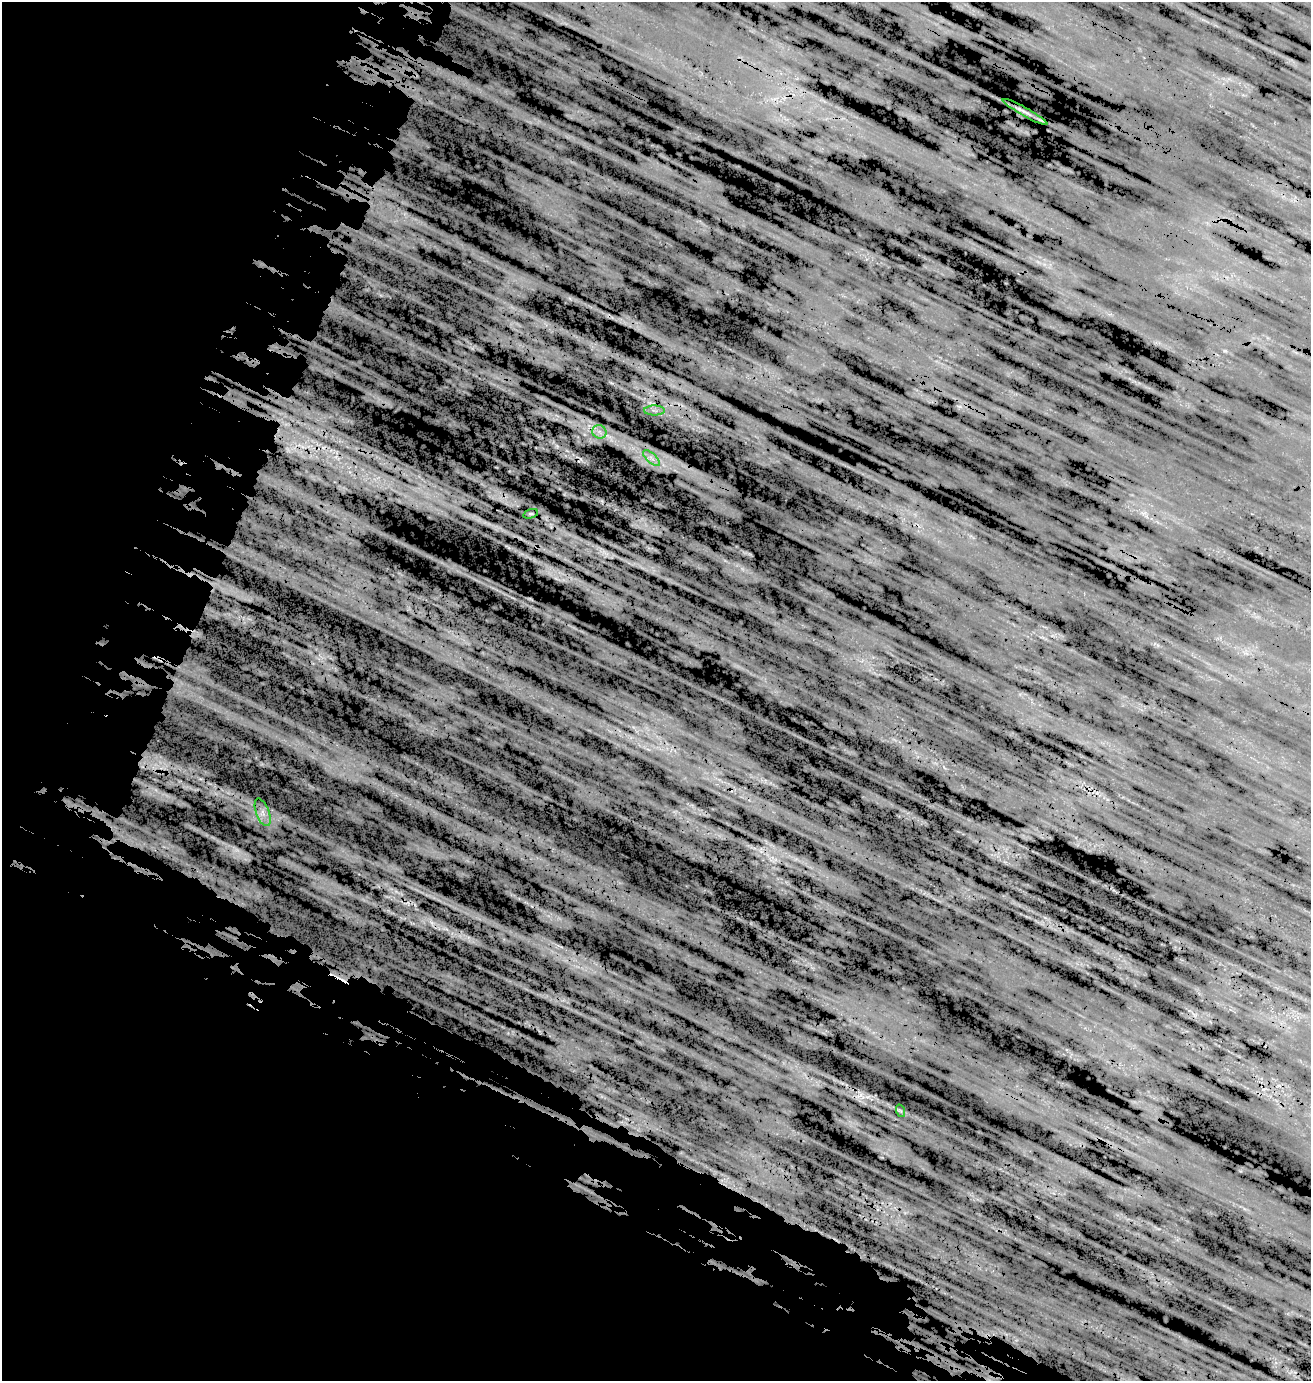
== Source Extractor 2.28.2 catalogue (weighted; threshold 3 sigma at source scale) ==
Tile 9 of 4 x 4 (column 1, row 3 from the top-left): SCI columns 495-1803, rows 1624-3002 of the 5976 x 5957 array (HDU 1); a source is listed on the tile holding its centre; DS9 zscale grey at full resolution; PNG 1313 x 1383 px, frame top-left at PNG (2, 2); each listed source drawn as its Kron ellipse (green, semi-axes under 4 px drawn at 4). Shown black and unused: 35% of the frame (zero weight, under 3 of 5 exposures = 18% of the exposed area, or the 3 px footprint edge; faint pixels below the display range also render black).
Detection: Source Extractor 2.28.2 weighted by HDU 2 'WHT'; one run over the whole footprint, this tile lists its part. Background 0.104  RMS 0.082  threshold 0.37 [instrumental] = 3 sigma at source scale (4.5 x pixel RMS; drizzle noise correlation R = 1.50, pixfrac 1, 0.05/0.05 arcsec/px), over >= 5 px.
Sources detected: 10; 2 too faint to see at this stretch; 1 cosmic-ray / hot-pixel residue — neither listed nor drawn; the other 7 listed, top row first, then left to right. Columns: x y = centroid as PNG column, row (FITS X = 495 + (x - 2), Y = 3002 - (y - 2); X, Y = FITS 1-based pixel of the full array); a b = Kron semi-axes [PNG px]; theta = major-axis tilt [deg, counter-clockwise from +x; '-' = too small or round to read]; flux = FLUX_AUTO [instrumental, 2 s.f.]
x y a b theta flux
1025 112 25 3 -29 40
654 410 10 5 -1 31
599 432 7 6 - 34
651 458 10 4 -42 35
531 514 7 4 18 13
263 812 14 6 -69 53
901 1111 6 4 -70 9.2
Overlapping masked pixels (flux is a lower limit): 1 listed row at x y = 1025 112